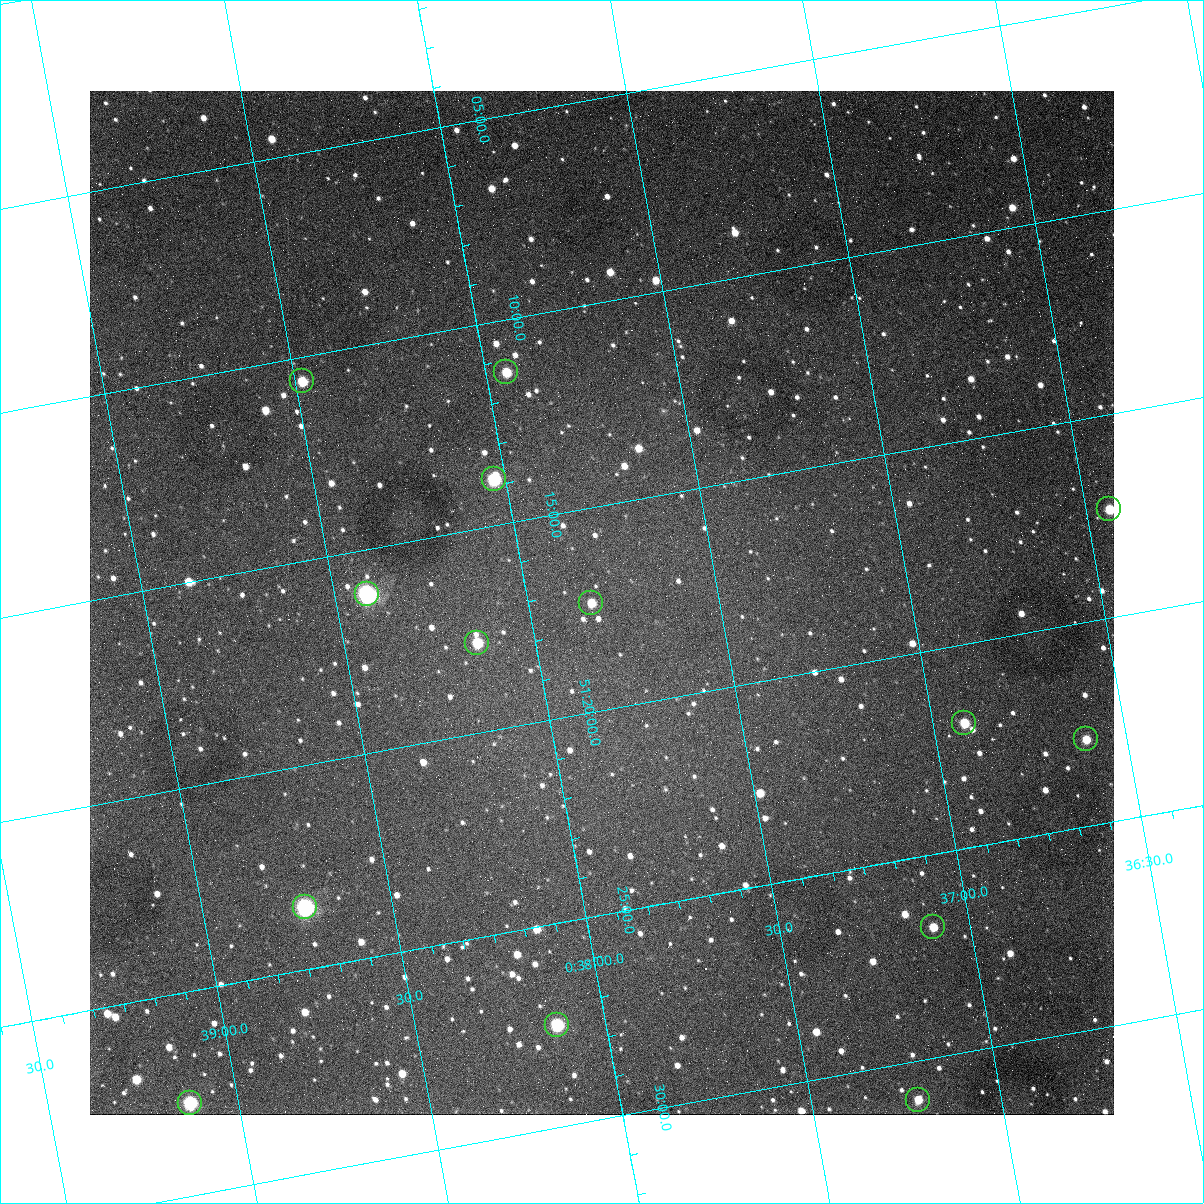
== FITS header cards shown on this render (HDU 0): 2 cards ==
NAXIS1  =                 1024
NAXIS2  =                 1024

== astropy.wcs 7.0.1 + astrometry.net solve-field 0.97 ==
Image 1024 x 1024 px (HDU 0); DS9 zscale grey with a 90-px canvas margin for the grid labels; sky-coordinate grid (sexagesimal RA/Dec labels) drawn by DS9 from the SOLVED WCS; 14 Tycho-2 reference stars matched to detected sources circled (green)
Header WCS: none
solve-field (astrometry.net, Tycho-2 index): SOLVED blind (the file carries no WCS)
Solved WCS: RA---TAN-SIP/DEC--TAN-SIP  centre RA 00:37:48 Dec +51:17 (9.45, +51.29 deg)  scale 1.49 arcsec/px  FOV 25.5' x 25.5'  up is -170 deg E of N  parity flipped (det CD > 0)
(file carries no celestial WCS; the grid is the blind solution)
Tycho-2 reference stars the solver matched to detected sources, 14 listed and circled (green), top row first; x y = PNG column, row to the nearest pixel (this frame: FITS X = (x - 90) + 1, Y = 1024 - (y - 91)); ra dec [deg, ICRS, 3 dp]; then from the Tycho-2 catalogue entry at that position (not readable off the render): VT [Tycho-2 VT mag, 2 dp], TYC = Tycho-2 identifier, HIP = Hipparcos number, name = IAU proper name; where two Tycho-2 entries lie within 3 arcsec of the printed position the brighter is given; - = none
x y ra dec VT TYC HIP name
506 372 9.486 +51.188 10.87 3261-2086-1 - -
302 381 9.620 +51.177 10.71 3261-2090-1 - -
494 479 9.507 +51.231 9.24 3261-2068-1 - -
1109 509 9.110 +51.289 10.95 3261-2033-1 - -
367 594 9.604 +51.268 7.70 3261-1879-1 3018 -
591 603 9.459 +51.289 11.04 3261-1703-1 - -
477 643 9.538 +51.296 10.24 3261-1493-1 - -
964 723 9.229 +51.365 11.03 3261-2198-1 - -
1086 739 9.152 +51.381 11.06 3261-1519-1 - -
305 907 9.683 +51.391 7.88 3261-1837-1 - -
933 927 9.274 +51.446 10.91 3261-1253-1 - -
557 1025 9.532 +51.458 9.03 3261-1423-1 - -
918 1100 9.305 +51.516 11.13 3261-2117-1 - -
190 1103 9.782 +51.462 9.45 3261-1155-1 - -